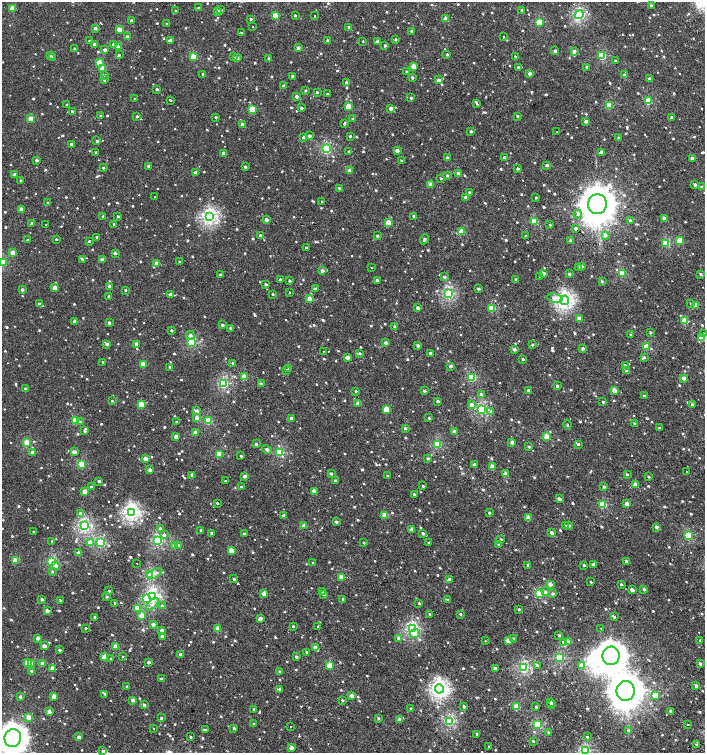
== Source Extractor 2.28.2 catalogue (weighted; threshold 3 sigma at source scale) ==
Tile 6 of 4 x 4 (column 2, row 2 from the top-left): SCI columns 1612-3017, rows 3008-4508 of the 6059 x 6037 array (HDU 1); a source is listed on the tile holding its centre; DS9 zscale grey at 2 x 2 block average (1 PNG px = mean of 2 x 2 image px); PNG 707 x 755 px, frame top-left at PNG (2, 2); each listed source drawn as its Kron ellipse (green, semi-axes under 4 px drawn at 4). Shown black and unused: <1% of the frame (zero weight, under 2 of 3 exposures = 2% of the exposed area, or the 3 px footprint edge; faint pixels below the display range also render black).
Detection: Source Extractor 2.28.2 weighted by HDU 2 'WHT'; one run over the whole footprint, this tile lists its part. Background 0.00127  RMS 0.0039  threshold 0.0174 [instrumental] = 3 sigma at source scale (4.5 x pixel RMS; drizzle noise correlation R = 1.50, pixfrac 1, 0.0396/0.0396 arcsec/px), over >= 5 px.
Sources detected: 1072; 1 inside a brighter object's white glare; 9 cosmic-ray / hot-pixel residue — neither listed nor drawn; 7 inside a brighter listed object's ellipse — not listed separately; of the other 1055, all 500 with FLUX_AUTO >= 0.986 (the completeness limit of this list) listed and drawn (555 fainter detections not listed), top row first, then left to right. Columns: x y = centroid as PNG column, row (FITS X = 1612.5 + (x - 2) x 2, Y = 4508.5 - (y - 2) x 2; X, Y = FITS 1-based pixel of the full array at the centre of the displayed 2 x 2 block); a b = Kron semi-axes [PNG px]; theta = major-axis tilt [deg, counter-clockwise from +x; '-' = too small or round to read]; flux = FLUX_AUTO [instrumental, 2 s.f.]
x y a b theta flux
651 6 2 2 - 2.4
13 8 3 3 - 13
198 8 2 2 - 1.8
221 10 3 2 - 1.3
522 10 3 2 - 2.1
176 11 2 2 - 1.7
218 11 3 2 - 5.8
275 15 3 3 - 14
579 15 4 3 - 99
295 16 3 2 - 1.1
314 16 2 2 - 2.1
251 19 3 2 - 1.1
445 19 3 2 - 8.6
131 20 2 2 - 2.3
539 22 3 3 - 30
167 24 2 2 - 1.4
252 26 2 2 - 1.4
349 27 3 3 - 1.6
95 28 2 2 - 3.7
119 29 3 2 - 9.3
411 31 2 2 - 1.4
241 32 2 2 - 2.1
127 37 3 2 - 4.5
503 37 2 2 - 2.3
395 39 2 2 - 1.7
89 41 2 2 - 1.3
170 41 3 2 - 5
328 41 2 2 - 2.7
363 41 2 2 - 1.2
377 41 2 2 - 2.9
94 44 2 2 - 3
113 44 3 3 - 2.1
385 45 2 2 - 2
118 47 3 2 - 6.6
298 48 3 2 - 3.6
74 49 2 2 - 1.4
105 50 3 2 - 3.1
555 51 3 3 - 1.7
574 51 2 2 - 3.6
447 54 3 2 - 1.4
50 55 2 2 - 4.4
119 55 3 2 - 1
233 56 3 3 - 1
602 56 3 3 - 43
53 57 2 2 - 1.6
193 57 3 3 - 20
516 57 3 2 - 2.1
237 58 3 2 - 4
269 59 2 2 - 2.9
615 61 2 2 - 1.6
99 62 3 2 - 11
414 66 3 2 - 14
518 67 3 3 - 1.5
587 67 3 2 - 1.4
103 68 3 3 - 16
407 72 3 2 - 2.1
530 73 2 2 - 4.6
203 74 2 2 - 1.8
104 75 3 3 - 2.2
625 75 3 2 - 3.2
293 76 2 2 - 2.5
412 78 3 2 - 1.7
649 79 2 2 - 2.5
104 80 3 3 - 1
439 80 3 2 - 3.6
346 82 3 3 - 1.7
284 86 3 2 - 2.3
157 89 2 2 - 1.9
305 90 3 2 - 1.2
317 92 2 2 - 1.6
327 94 2 2 - 1.5
297 97 2 2 - 4.8
411 98 2 2 - 1.3
135 99 2 2 - 1.2
170 100 3 2 - 3.2
648 101 3 3 - 31
477 103 3 2 - 5.3
67 105 2 2 - 1.3
609 105 3 3 - 28
348 107 3 3 - 17
301 108 3 3 - 1.9
391 108 3 2 - 5.1
252 109 3 3 - 21
72 111 2 2 - 1.6
101 116 2 2 - 1.4
137 116 3 2 - 1.8
517 116 3 2 - 1.1
215 117 2 2 - 1.1
671 117 3 2 - 1.3
31 118 3 2 - 11
353 119 3 3 - 1.9
586 121 2 2 - 4.6
242 124 3 2 - 3.9
344 124 2 2 - 29
471 131 3 2 - 1.6
557 132 2 2 - 0.99
310 136 2 2 - 2.4
350 136 2 2 - 1.2
303 137 2 2 - 2.1
619 138 3 2 - 2.5
97 141 2 2 - 1.5
71 144 2 2 - 1.5
326 149 3 3 - 63
397 150 2 2 - 5.6
349 151 2 2 - 1.8
96 152 2 2 - 0.99
601 152 3 2 - 6.8
223 153 3 2 - 2.7
504 157 2 2 - 2.3
448 158 3 2 - 3.2
692 159 2 2 - 3.6
37 160 2 2 - 2.9
402 161 3 2 - 1.6
547 165 3 2 - 2.1
149 166 2 2 - 2.1
245 167 2 2 - 1.8
103 168 2 2 - 1.5
518 168 2 2 - 7.7
350 170 2 2 - 4.6
195 173 2 2 - 4.6
14 174 3 2 - 1.3
458 174 3 3 - 3.9
447 175 3 3 - 1.2
441 178 2 2 - 1.1
20 180 3 2 - 1.1
431 185 2 2 - 7.8
695 185 2 2 - 3
702 187 3 2 - 2.4
339 188 3 3 - 1.2
469 192 3 3 - 1.4
155 197 2 2 - 1.7
536 197 2 2 - 1.4
466 198 2 2 - 5.5
48 202 2 2 - 1
322 202 2 2 - 1.8
597 204 10 9 - 2700
21 209 2 2 - 6.9
578 214 4 4 - 2.1
118 216 3 3 - 1.2
414 216 2 2 - 2.6
103 217 2 2 - 2
209 217 4 4 - 180
664 218 2 2 - 5.5
266 220 2 2 - 4.4
630 220 3 3 - 1.1
534 221 3 3 - 26
388 223 3 3 - 14
32 224 2 2 - 3.6
114 224 3 3 - 1.1
46 225 2 2 - 6.2
550 225 2 2 - 1
576 228 2 2 - 76
462 231 3 3 - 18
260 235 2 2 - 2
526 235 2 2 - 1.2
605 235 3 3 - 4.1
377 236 3 2 - 1.1
97 237 2 2 - 1.2
56 239 2 2 - 1.1
424 239 5 3 - 1.9
28 240 2 2 - 1.2
680 240 3 3 - 16
89 241 2 2 - 1.4
571 241 2 2 - 2.9
666 243 3 3 - 34
306 248 2 2 - 1.9
13 253 3 2 - 9.4
115 253 2 2 - 2.2
82 259 3 3 - 1.1
102 260 3 2 - 5.7
3 262 3 3 - 36
179 262 2 2 - 1.2
156 263 3 2 - 4.4
581 266 3 2 - 2.5
371 268 2 2 - 2
578 268 3 3 - 2.6
322 270 2 2 - 3.4
543 273 2 2 - 3.7
622 273 3 3 - 34
569 274 2 2 - 1.5
700 274 3 3 - 1.3
220 275 2 2 - 2.7
540 276 3 2 - 1.1
444 277 3 2 - 2.7
280 279 2 2 - 1.1
516 279 2 2 - 1.5
377 280 2 2 - 3.2
290 281 2 2 - 1.3
602 281 3 2 - 1.6
266 284 3 2 - 1.5
110 286 2 2 - 4.6
54 288 2 2 - 7.9
315 289 2 2 - 3.3
478 289 2 2 - 2.7
22 290 3 2 - 2.7
125 290 2 2 - 1
290 292 2 2 - 2
448 293 3 3 - 96
170 294 3 2 - 2.5
273 294 2 2 - 1.5
109 296 2 2 - 2.3
555 298 8 5 -10 7.9
309 299 2 2 - 8.5
565 300 5 4 - 220
691 303 3 3 - 1.2
39 304 2 2 - 3.6
696 305 3 2 - 12
418 308 3 3 - 2.5
492 308 3 3 - 31
579 318 3 2 - 4.2
75 321 2 2 - 3.3
685 321 3 3 - 18
109 323 2 2 - 2.1
222 325 2 2 - 2.1
395 327 3 3 - 2.2
230 328 3 3 - 1
171 330 2 2 - 1.5
650 332 2 2 - 1.7
703 333 2 2 - 1.1
190 335 4 4 - 2.4
631 335 3 3 - 1.4
702 338 4 3 - 17
192 343 3 3 - 54
385 343 3 2 - 3.7
107 344 3 2 - 3.6
136 344 2 2 - 7.3
532 345 3 2 - 1.2
418 346 2 2 - 3
646 347 3 3 - 16
583 348 3 2 - 2.3
514 349 3 2 - 3.9
323 351 2 2 - 1.2
360 353 3 3 - 1.6
431 353 3 3 - 2.9
348 357 2 2 - 6
644 357 3 3 - 1.5
523 359 2 2 - 1.2
103 362 2 2 - 1
233 363 3 2 - 2.9
143 364 3 2 - 15
451 366 3 2 - 2.8
625 366 3 3 - 1.9
170 367 2 2 - 2.5
289 368 3 2 - 1.5
286 370 2 2 - 1.6
626 371 3 2 - 1.2
244 377 3 2 - 17
472 377 3 3 - 47
684 378 3 3 - 4.8
223 383 3 3 - 81
261 384 3 2 - 2.4
557 386 2 2 - 1.9
25 389 2 2 - 3.1
529 390 2 2 - 3.7
614 390 3 3 - 7.9
356 391 3 2 - 1.3
424 391 2 2 - 1.9
481 395 3 3 - 3.8
644 396 2 2 - 2.5
112 401 2 2 - 1.1
438 401 2 2 - 2
603 402 3 2 - 1.2
141 404 3 2 - 16
358 404 3 2 - 7.9
471 405 3 3 - 4.9
692 405 2 2 - 4.3
386 409 3 3 - 16
481 409 3 3 - 82
197 411 3 2 - 7.2
491 411 4 4 - 1.7
197 418 3 3 - 4.7
291 418 3 3 - 2.2
429 418 2 2 - 1
75 421 3 3 - 23
208 421 3 3 - 33
80 422 3 3 - 1.1
177 422 2 2 - 1.5
634 424 3 3 - 1.7
567 425 5 2 - 1
405 428 3 2 - 2
659 428 3 2 - 1.2
85 431 3 3 - 2.5
454 432 2 2 - 7.1
195 433 3 2 - 8.5
176 437 2 2 - 6.4
547 437 3 3 - 21
512 442 2 2 - 5.6
27 443 3 3 - 28
256 444 3 2 - 1.7
437 444 3 3 - 45
578 444 3 3 - 1.5
529 447 3 3 - 1.3
267 449 5 3 - 2.2
32 452 3 3 - 4
74 452 2 2 - 7.7
279 452 3 3 - 48
220 454 3 3 - 25
241 456 3 3 - 1.2
428 458 3 2 - 1.7
145 459 2 2 - 8.6
82 464 3 3 - 30
474 465 2 2 - 3.4
492 467 3 3 - 12
150 470 2 2 - 3.9
686 472 2 2 - 3.3
331 473 3 3 - 1.5
505 474 2 2 - 8.6
627 474 3 3 - 1.2
192 475 3 3 - 3.8
244 476 3 3 - 2.9
387 476 3 2 - 1.3
649 477 2 2 - 1.2
99 481 2 2 - 2.6
225 481 2 2 - 1.1
335 481 2 2 - 2.1
635 485 3 2 - 6.9
423 486 2 2 - 1.4
604 486 3 2 - 1.7
91 487 3 2 - 2.1
241 487 3 2 - 1.6
314 491 2 2 - 6.6
85 492 2 2 - 12
414 494 2 2 - 1.4
559 499 2 2 - 4.9
217 503 2 2 - 1.2
627 504 2 2 - 5.6
603 505 3 3 - 34
131 512 4 4 - 200
80 513 3 3 - 2.3
489 513 2 2 - 1.6
283 515 3 3 - 2
385 515 3 3 - 17
528 518 3 3 - 7.5
336 522 2 2 - 2.5
566 525 2 2 - 3.5
84 526 4 3 - 120
304 526 2 2 - 9.4
569 526 2 2 - 3.8
657 527 3 3 - 2.9
160 528 3 3 - 1.9
201 530 3 2 - 0.99
412 530 3 2 - 5.9
33 532 2 2 - 1
551 532 3 2 - 2.9
212 533 2 2 - 1.9
423 533 2 2 - 2.1
244 534 2 2 - 1.9
164 535 4 3 - 2.1
688 535 3 3 - 44
501 539 2 2 - 1
52 541 2 2 - 1
157 541 3 3 - 88
90 543 3 3 - 11
100 543 3 3 - 59
364 543 2 2 - 1
428 543 2 2 - 1
499 544 3 2 - 2.9
175 546 3 2 - 9.8
178 546 2 2 - 4
231 551 3 2 - 13
79 553 2 2 - 7.7
15 560 3 2 - 16
626 561 3 2 - 1.5
52 562 3 3 - 55
313 563 3 2 - 1
137 564 2 2 - 1.5
593 564 2 2 - 2.9
55 565 3 3 - 5.7
528 565 2 2 - 1.9
584 565 3 2 - 1.3
52 571 4 3 - 1.1
149 574 3 3 - 58
155 574 8 4 28 3.6
342 577 3 3 - 16
234 579 2 2 - 1.9
449 579 4 3 - 2.1
591 582 2 2 - 1.1
550 584 3 2 - 6
621 584 3 3 - 1.1
644 589 3 2 - 1.7
632 590 3 2 - 5.9
109 591 3 2 - 1.2
322 592 3 3 - 1.4
545 592 4 3 - 1.8
264 594 3 3 - 6.6
324 594 3 3 - 1.4
539 594 4 3 - 50
553 594 3 3 - 1.8
107 597 2 2 - 1.6
153 597 3 3 - 140
42 599 2 2 - 2.6
146 599 4 4 - 14
343 599 3 2 - 1.5
61 600 3 2 - 7.5
447 600 3 3 - 1
115 603 3 2 - 1.1
419 603 2 2 - 1.1
152 604 8 3 43 3.1
162 605 4 3 - 1.4
137 608 3 3 - 18
519 609 2 2 - 1.4
47 611 2 2 - 7.4
430 614 2 2 - 1.7
460 614 3 2 - 1.5
142 615 3 2 - 12
95 617 2 2 - 1.3
614 617 4 3 - 1.1
260 618 3 2 - 4.6
153 624 2 2 - 4.6
293 626 2 2 - 1.7
318 626 2 2 - 6.7
86 628 2 2 - 1.3
601 628 2 2 - 1.6
218 629 3 3 - 13
412 629 3 3 - 110
162 630 2 2 - 4
415 634 5 4 - 4.8
559 635 2 2 - 1.4
162 636 2 2 - 3.6
38 638 2 2 - 6.3
399 638 3 3 - 5.4
513 638 3 3 - 1.2
509 640 3 2 - 8.4
700 640 2 2 - 4.2
485 641 2 2 - 2.8
563 642 3 2 - 6
568 642 3 3 - 2.4
44 646 3 2 - 6.2
116 646 3 2 - 12
315 647 3 3 - 6.6
60 650 3 2 - 1.8
307 652 3 2 - 1.8
180 654 2 2 - 2.9
123 656 2 2 - 1.8
611 656 9 8 - 1400
105 657 3 2 - 9.9
296 657 2 2 - 2
560 658 3 3 - 64
111 659 3 3 - 1.4
149 662 2 2 - 4.2
28 663 4 3 - 17
32 664 3 3 - 3.6
43 664 2 2 - 6.8
700 664 3 3 - 2.1
330 665 3 3 - 18
537 665 3 3 - 1.7
581 666 3 3 - 13
52 668 3 2 - 4.7
524 668 3 3 - 86
495 669 2 2 - 7.1
31 671 3 2 - 1.5
280 671 2 2 - 1.5
161 678 4 2 - 1.1
127 686 2 2 - 1.6
696 686 3 2 - 2.8
280 689 3 2 - 1.8
439 689 4 4 - 260
626 691 10 9 - 2100
105 694 3 2 - 1.1
54 696 3 3 - 12
352 696 3 3 - 4.6
656 696 3 3 - 25
20 697 2 2 - 2.5
133 700 2 2 - 4.4
342 700 2 2 - 1.5
551 702 2 2 - 1.5
552 704 2 2 - 1.8
144 705 2 2 - 2.6
464 706 2 2 - 1.6
517 707 3 3 - 22
536 707 3 3 - 1.2
411 708 3 2 - 1
254 709 3 2 - 1.4
670 711 2 2 - 1.6
49 712 3 2 - 5.1
29 717 3 2 - 9.8
161 718 3 2 - 1.1
378 718 3 3 - 1
400 720 3 2 - 6.6
449 721 3 3 - 80
254 724 3 2 - 1
538 724 3 3 - 55
688 724 2 2 - 2.5
291 727 2 2 - 1.7
153 728 2 2 - 1.8
234 728 2 2 - 2.1
205 730 3 3 - 1.1
629 730 3 3 - 1.3
549 733 3 2 - 2.3
477 734 2 2 - 1.6
79 737 3 2 - 3.5
190 737 2 2 - 1.1
587 737 2 2 - 3.2
13 738 9 8 - 1200
533 741 3 2 - 1.1
697 745 3 3 - 1.6
488 747 2 2 - 1.1
291 748 2 2 - 6.3
585 750 3 3 - 82
103 751 3 2 - 2.7
Isophote crosses this tile's border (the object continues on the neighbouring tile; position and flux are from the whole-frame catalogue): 4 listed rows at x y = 3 262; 702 338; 13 738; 585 750